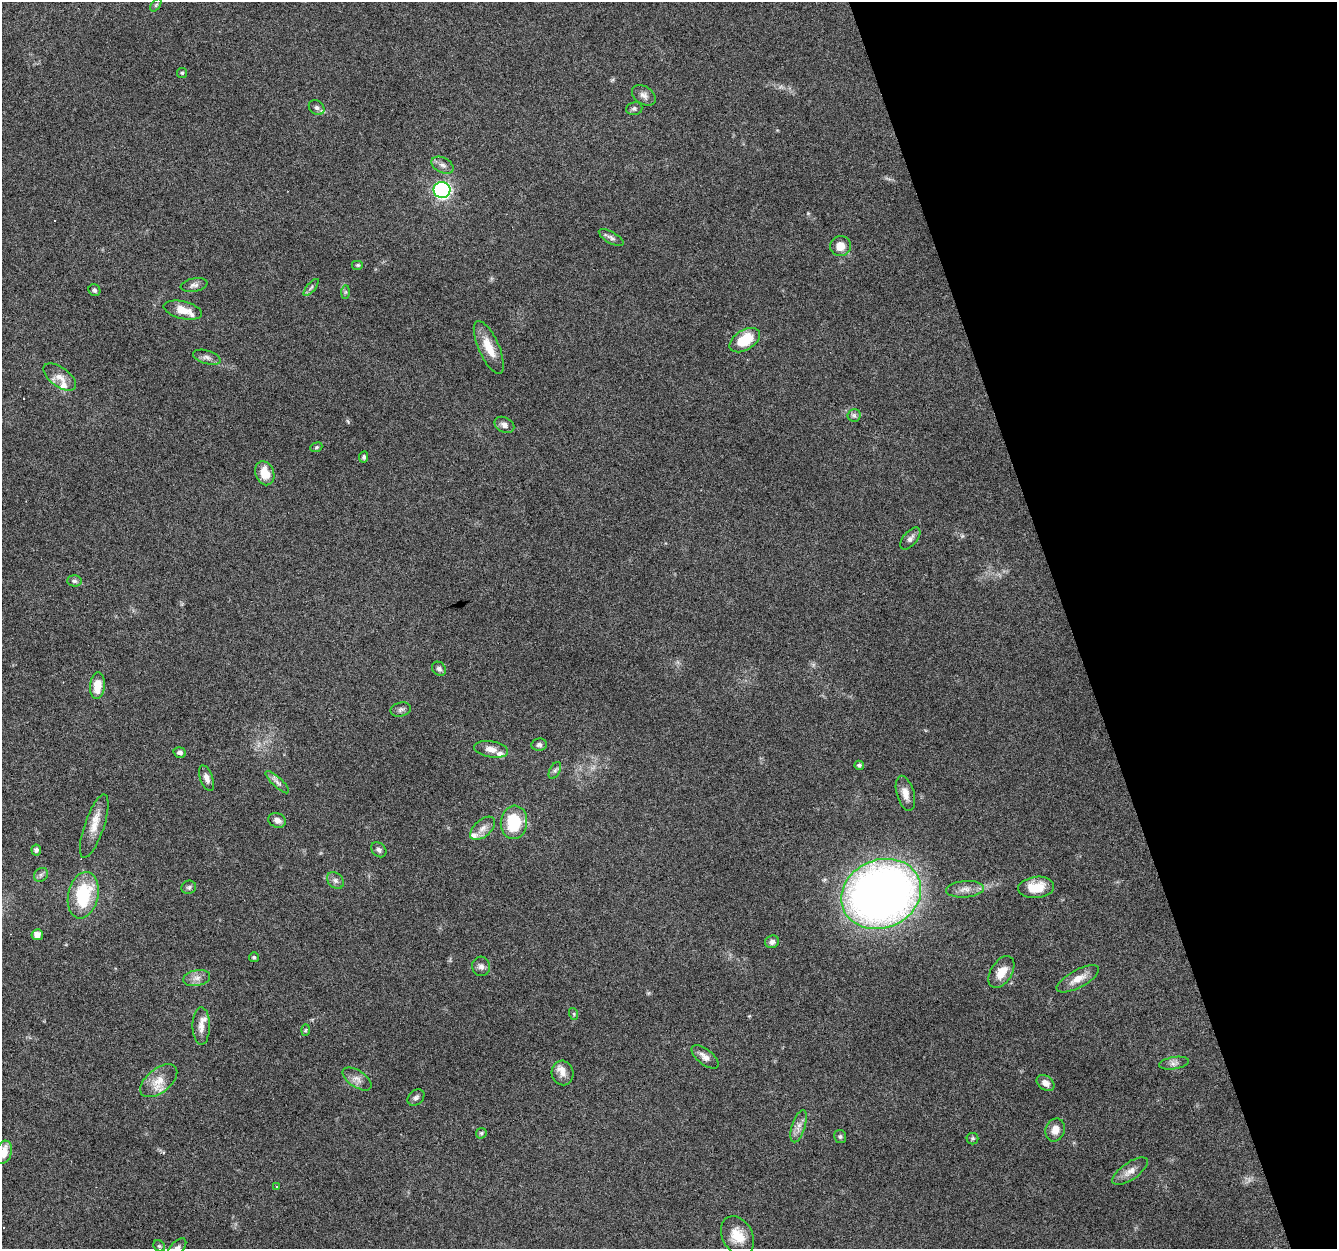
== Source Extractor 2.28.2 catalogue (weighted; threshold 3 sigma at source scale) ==
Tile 12 of 4 x 4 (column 4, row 3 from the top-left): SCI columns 4006-5340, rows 1306-2552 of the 5340 x 5160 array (HDU 1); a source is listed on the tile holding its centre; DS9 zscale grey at full resolution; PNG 1339 x 1251 px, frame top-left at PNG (2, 2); each listed source drawn as its Kron ellipse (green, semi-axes under 4 px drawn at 4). Shown black and unused: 20% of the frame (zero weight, under 4 of 8 exposures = <1% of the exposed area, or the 3 px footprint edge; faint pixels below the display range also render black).
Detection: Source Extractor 2.28.2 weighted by HDU 2 'WHT'; one run over the whole footprint, this tile lists its part. Background 0.0853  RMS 0.0039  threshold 0.0161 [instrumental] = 3 sigma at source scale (4.09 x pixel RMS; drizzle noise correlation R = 1.36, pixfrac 0.8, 0.0396/0.0396 arcsec/px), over >= 5 px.
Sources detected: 86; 2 cosmic-ray / hot-pixel residue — neither listed nor drawn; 6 inside a brighter listed object's ellipse — not listed separately; the other 78 listed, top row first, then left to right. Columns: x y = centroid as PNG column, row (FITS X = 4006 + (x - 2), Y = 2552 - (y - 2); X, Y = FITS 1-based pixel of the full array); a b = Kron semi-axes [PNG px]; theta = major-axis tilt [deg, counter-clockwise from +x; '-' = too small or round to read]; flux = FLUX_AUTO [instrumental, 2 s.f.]
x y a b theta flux
156 5 7 4 53 0.51
182 73 5 5 - 0.53
644 95 13 8 -33 1.9
317 108 8 6 -43 1.2
634 109 8 6 9 0.95
442 165 11 7 -27 1.7
442 190 8 8 - 68
611 238 14 5 -29 1.3
840 246 10 10 - 4.1
358 265 6 5 - 0.54
194 285 13 6 10 1.5
311 287 10 3 50 0.78
94 290 6 5 - 0.81
345 292 7 4 90 0.56
183 310 19 8 -13 4.9
745 340 17 10 31 12
489 347 28 10 -66 7
207 357 14 6 -17 1.6
60 377 19 9 -36 3.4
854 415 6 6 - 0.97
504 425 10 7 -26 1.6
316 447 6 4 21 0.58
364 457 6 4 80 0.69
265 473 12 9 -69 6.9
910 538 13 7 50 1.4
74 581 7 5 -2 0.92
439 669 8 6 -42 1.2
97 686 13 7 84 5.7
401 709 10 7 13 1.1
539 745 7 6 - 1.1
491 749 17 8 -10 3.3
180 753 6 5 - 1.2
859 765 5 4 - 0.68
555 770 9 5 63 1
207 778 13 6 -69 1.9
277 782 15 5 -43 1.6
905 793 18 8 -74 3.3
277 820 9 7 -24 1.9
514 822 17 13 84 16
94 826 33 9 71 5.6
483 828 15 8 42 2.5
36 850 5 5 - 0.96
379 850 8 6 -45 1.1
41 875 7 6 - 1
335 880 9 7 -45 1.4
189 887 7 6 - 0.8
1036 887 18 10 6 8.6
965 889 19 8 5 3
881 894 41 34 22 300
83 895 23 15 78 21
37 935 5 5 - 2.8
772 942 7 6 - 1.3
254 957 5 4 - 0.58
481 966 10 9 - 1.6
1001 972 17 10 57 4.9
197 978 14 8 12 2.3
1078 979 23 9 28 4.6
574 1014 6 4 -72 0.49
201 1026 19 8 -90 3
305 1030 6 3 88 0.45
705 1057 16 7 -38 2.5
1174 1063 15 6 9 1.6
562 1073 12 11 - 2.5
357 1079 16 8 -34 2.5
159 1081 21 12 39 5.5
1046 1083 10 6 -36 2.2
416 1098 9 7 44 1.1
799 1126 17 6 73 2.4
1055 1130 12 9 68 3.3
481 1133 6 5 - 0.56
840 1137 6 6 - 0.77
973 1139 6 6 - 0.62
4 1152 12 8 73 5.4
1130 1171 21 8 34 3.1
277 1187 3 3 - 1
737 1236 21 15 -60 7.1
159 1246 6 5 - 0.55
177 1248 12 6 47 1.5
Isophote crosses this tile's border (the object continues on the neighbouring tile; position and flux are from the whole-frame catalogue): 2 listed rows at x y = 4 1152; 177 1248